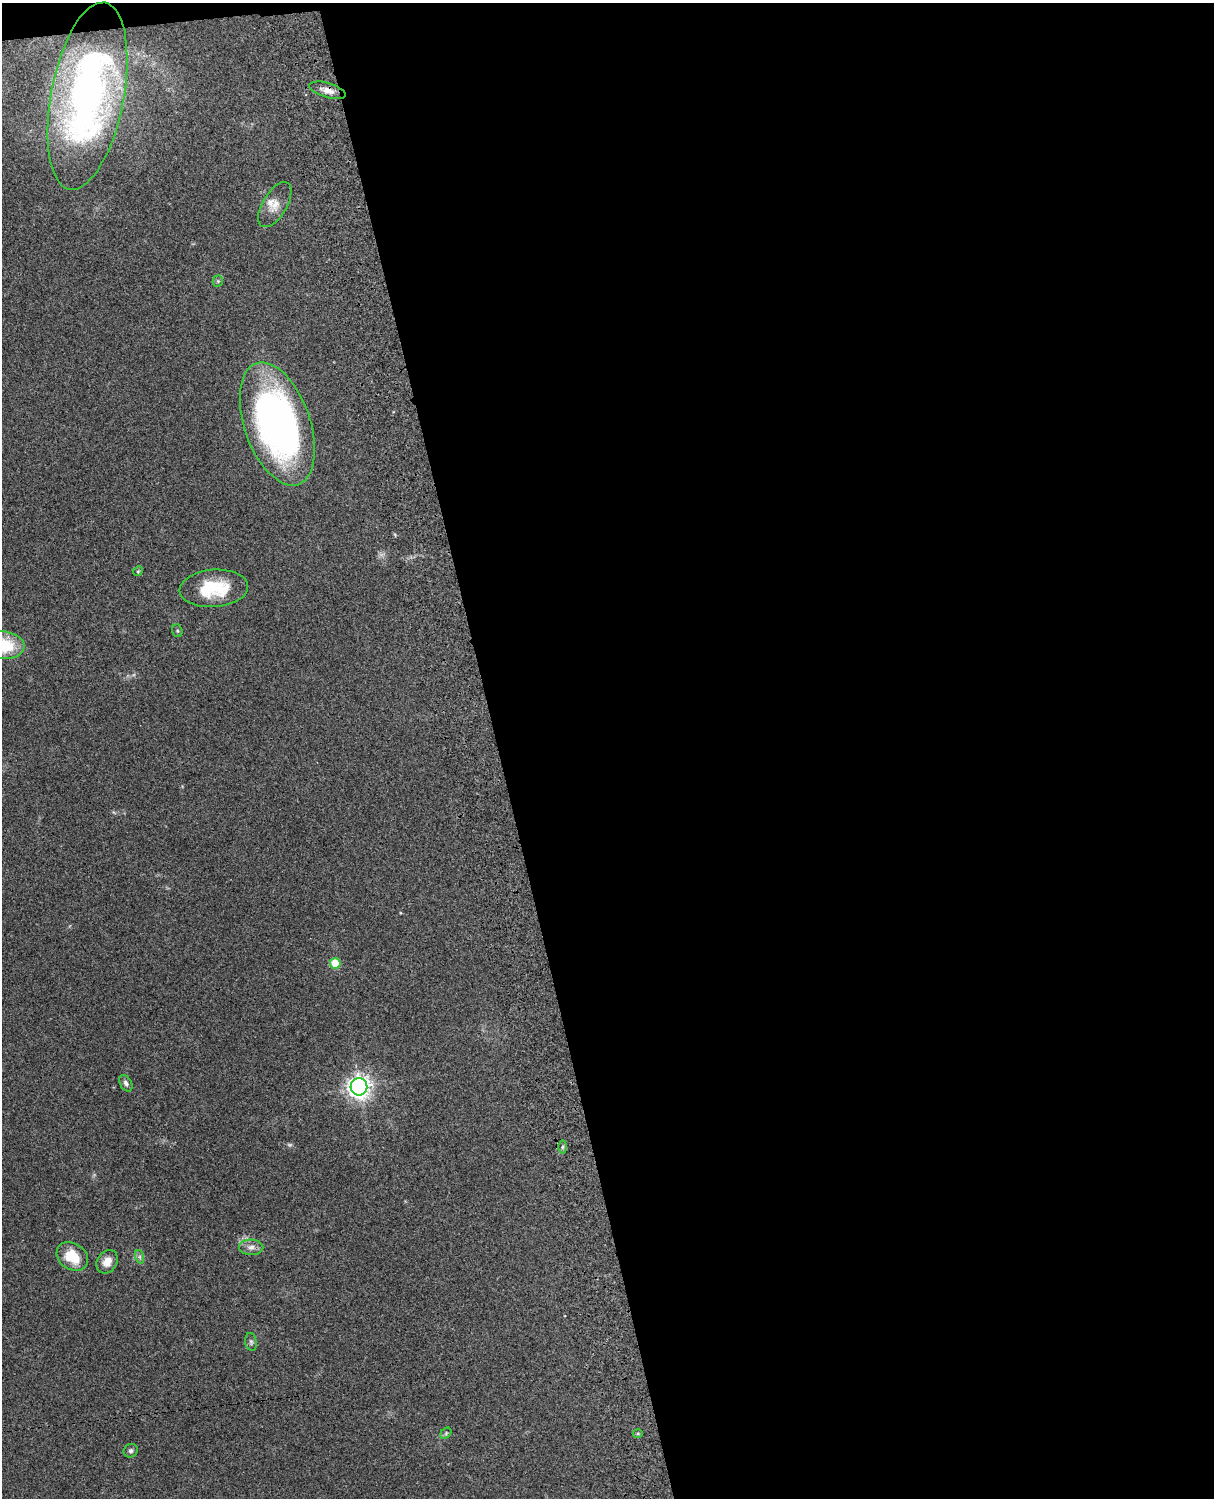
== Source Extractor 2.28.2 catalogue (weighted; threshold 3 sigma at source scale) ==
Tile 4 of 4 x 3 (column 4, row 1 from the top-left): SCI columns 3757-4968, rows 3156-4651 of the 5089 x 4928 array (HDU 1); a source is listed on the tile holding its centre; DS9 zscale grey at full resolution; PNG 1216 x 1500 px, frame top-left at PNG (2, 3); each listed source drawn as its Kron ellipse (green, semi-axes under 4 px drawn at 4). Shown black and unused: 60% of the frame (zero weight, under 3 of 4 exposures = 6% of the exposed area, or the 3 px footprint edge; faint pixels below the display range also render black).
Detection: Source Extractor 2.28.2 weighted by HDU 2 'WHT'; one run over the whole footprint, this tile lists its part. Background 0.261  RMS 0.0088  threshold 0.0397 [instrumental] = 3 sigma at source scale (4.5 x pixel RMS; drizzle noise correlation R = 1.50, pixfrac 1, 0.05/0.05 arcsec/px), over >= 5 px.
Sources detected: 23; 1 too faint to see at this stretch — neither listed nor drawn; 1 inside a brighter listed object's ellipse — not listed separately; the other 21 listed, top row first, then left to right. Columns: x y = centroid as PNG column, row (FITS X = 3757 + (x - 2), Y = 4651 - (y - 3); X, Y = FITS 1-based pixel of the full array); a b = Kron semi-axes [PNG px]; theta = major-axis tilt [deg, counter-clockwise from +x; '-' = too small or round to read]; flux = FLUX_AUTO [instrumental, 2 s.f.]
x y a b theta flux
328 90 19 7 -17 7.1
87 96 95 36 79 390
275 205 25 12 59 10
218 281 5 5 - 1.2
277 424 64 33 -71 350
138 571 5 4 - 1
214 588 34 18 5 42
177 631 6 5 - 1.4
4 645 20 14 -6 39
335 963 5 5 - 29
126 1083 9 5 -60 2.8
359 1087 9 8 - 530
562 1147 6 4 89 1.6
251 1247 12 7 -1 5
72 1256 17 13 -36 23
140 1257 7 4 -72 1.9
107 1262 12 10 54 8.8
251 1342 9 5 -80 2.1
446 1433 6 4 47 1.5
638 1433 5 3 - 1
131 1451 7 6 - 2.2
Overlapping masked pixels (flux is a lower limit): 1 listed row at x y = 328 90
Isophote crosses this tile's border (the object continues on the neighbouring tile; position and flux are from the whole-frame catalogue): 1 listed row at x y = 4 645